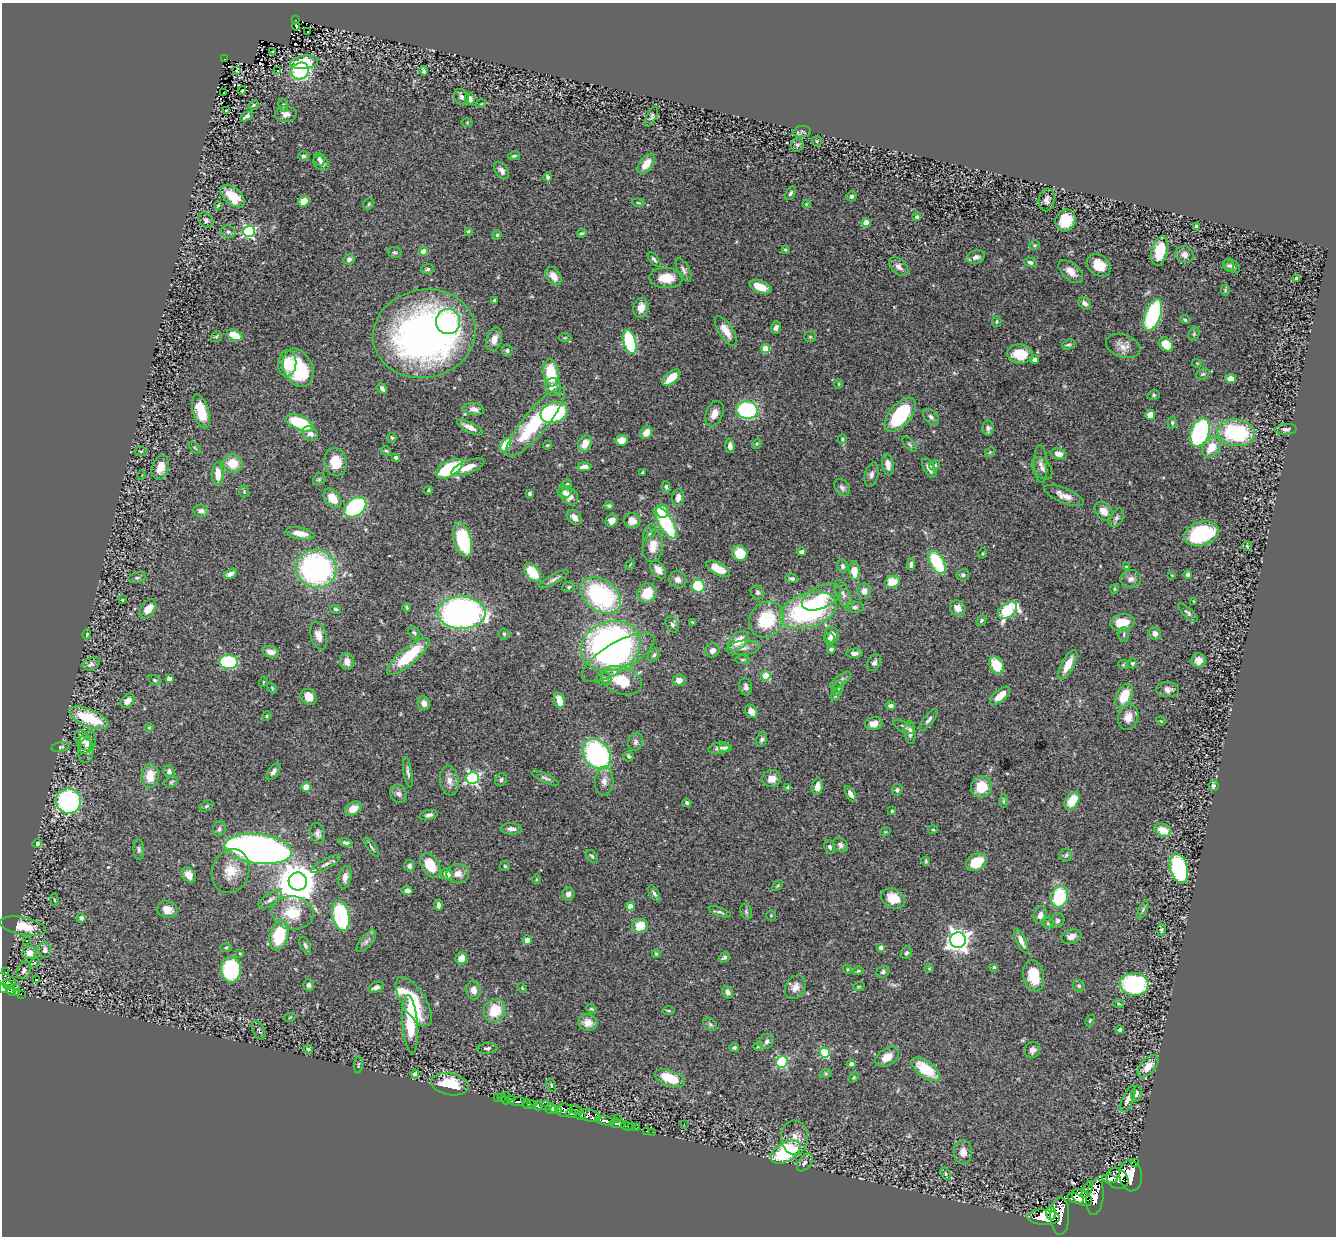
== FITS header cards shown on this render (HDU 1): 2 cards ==
NAXIS1  =                 1334
NAXIS2  =                 1234

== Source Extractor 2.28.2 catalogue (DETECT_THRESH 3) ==
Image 1334 x 1234 px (HDU 1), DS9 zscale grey, 1 PNG px = 1 image px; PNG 1338 x 1238 px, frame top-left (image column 1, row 1234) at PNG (2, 3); each listed source drawn as its Kron ellipse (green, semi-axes under 4 px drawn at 4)
Background 1.91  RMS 0.052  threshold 0.155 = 3 sigma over >= 5 px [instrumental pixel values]
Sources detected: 509; of the 509, the 500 brightest by FLUX_AUTO listed and drawn (9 fainter detections omitted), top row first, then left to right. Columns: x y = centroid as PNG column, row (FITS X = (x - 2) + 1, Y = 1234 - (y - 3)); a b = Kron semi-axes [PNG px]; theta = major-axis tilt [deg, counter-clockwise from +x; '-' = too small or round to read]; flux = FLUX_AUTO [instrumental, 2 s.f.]
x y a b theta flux
295 20 2 2 - 3.4
296 26 4 2 - 3
307 31 3 3 - 13
272 51 3 2 - 5.9
224 59 3 2 - 17
304 62 14 6 7 140
237 70 3 2 - 13
277 70 3 3 - 39
300 71 9 8 - 350
424 71 5 4 - 9.6
242 90 4 3 - 110
223 93 3 2 - 2.7
461 97 8 7 - 11
470 99 6 5 - 17
481 104 5 3 - 2.8
253 105 5 3 - 4.1
283 105 7 4 -73 6.7
226 110 3 2 - 3.1
286 114 11 8 -1 23
246 116 7 3 31 12
652 116 11 5 64 7.8
467 122 6 4 1 3.4
802 132 9 6 6 9.3
817 141 5 4 - 4.4
797 145 7 6 - 8.3
303 156 5 5 - 7.6
514 156 6 4 10 6.2
320 160 6 5 - 11
321 163 8 6 -40 15
646 164 11 6 53 40
502 171 10 6 -54 15
547 177 4 3 - 6.6
790 193 7 4 63 7.3
233 196 14 8 -41 100
851 196 5 5 - 7
1047 200 11 8 79 18
304 201 6 5 - 46
638 203 6 4 -7 4.5
369 204 6 5 - 4.9
806 204 4 3 - 3
218 205 3 3 - 4.2
917 217 4 4 - 7.9
206 220 8 6 -44 10
1066 220 11 10 - 94
866 223 4 4 - 65
1196 227 4 3 - 11
249 231 6 6 - 550
468 231 4 3 - 4.7
228 232 7 6 - 9.5
582 233 5 3 - 5.2
497 235 4 4 - 4.9
1035 245 5 5 - 4.7
785 250 4 4 - 4.6
423 251 4 4 - 52
1160 251 15 8 77 89
395 252 7 5 -15 6.4
1184 255 9 8 - 19
976 257 9 6 15 15
349 259 6 5 - 7.9
654 259 8 4 -50 7
1030 262 6 4 -17 8.5
1099 265 13 10 -38 58
1229 266 6 5 - 6.3
1232 266 9 5 -37 9.7
899 267 11 7 -44 21
427 269 7 4 12 6.4
684 270 13 5 -62 12
1071 272 15 8 -42 39
553 276 10 6 -53 37
666 278 17 10 -2 68
1296 279 4 3 - 15
760 287 11 6 -22 55
1225 290 5 4 - 3.7
494 300 3 3 - 6.2
1085 303 7 5 -43 12
641 308 10 7 77 33
1153 315 17 8 70 440
1185 320 5 4 - 5.2
448 322 12 12 - 240
997 322 5 4 - 4.5
776 327 6 4 71 12
726 331 17 7 -57 43
424 334 51 44 12 1600
1194 334 7 5 69 6.1
235 335 8 5 -27 83
216 336 6 4 52 5
810 337 6 5 - 4.7
565 338 6 4 1 4.7
494 339 12 7 73 26
630 342 12 6 -76 340
1166 344 8 6 -42 68
1068 345 7 5 19 7
1123 346 18 11 -19 31
765 349 4 4 - 110
507 351 6 5 - 6.7
1020 354 13 9 -8 94
1035 359 4 3 - 11
1197 363 5 3 - 2.8
287 364 13 9 85 64
298 368 20 14 -66 200
551 373 13 7 -83 130
1203 374 7 5 20 5.5
671 378 11 5 39 68
1231 378 5 4 - 26
838 384 5 3 - 3
553 387 9 8 - 33
382 389 5 3 - 11
1154 395 6 5 - 5.6
474 409 10 6 -7 20
747 410 10 8 -3 320
201 411 17 8 -73 72
554 413 14 10 18 350
714 414 13 8 66 29
900 415 20 10 49 270
1150 415 5 5 - 41
931 417 10 6 -46 11
535 422 43 12 50 290
300 423 15 7 -23 220
1172 423 6 4 -84 6.6
470 427 14 5 -26 25
988 428 7 5 -88 10
1286 429 11 5 2 13
1200 432 15 9 70 590
646 433 7 5 56 28
1236 433 19 13 -8 310
310 434 8 6 -37 21
392 438 5 4 - 4.6
842 439 5 4 - 4.6
622 440 6 5 - 36
585 443 8 6 62 48
757 444 6 4 58 4.4
910 444 9 5 -48 6.7
506 445 7 5 62 110
547 445 4 3 - 3.3
730 446 7 4 -85 16
1211 447 11 8 49 63
195 448 7 3 -45 4.5
141 451 6 3 -8 3.5
386 451 5 4 - 4.4
990 452 5 4 - 4.3
1059 454 8 5 -17 26
396 457 3 3 - 11
336 462 14 11 -76 74
232 464 10 9 - 63
1041 464 19 6 -88 19
888 465 11 5 -82 25
935 465 6 5 - 5.7
468 467 17 6 21 49
584 467 7 4 2 28
160 468 12 8 71 46
929 468 11 5 -62 23
1042 468 13 8 -50 16
449 469 15 7 29 260
642 472 3 2 - 3.7
218 474 11 6 -88 45
141 475 4 3 - 2.7
871 475 12 6 77 15
319 479 7 5 45 5.4
567 484 5 4 - 6.9
666 487 6 4 -76 7.1
842 488 9 6 -54 12
428 490 4 3 - 3.8
244 491 6 4 -89 3.9
564 492 7 6 - 15
530 494 4 3 - 7
570 496 9 7 -42 29
1064 496 21 7 -22 32
678 497 8 6 83 22
333 498 11 7 -52 63
609 506 5 4 - 6.9
355 507 12 8 37 350
201 511 8 6 -13 16
662 511 6 6 - 87
1104 511 10 7 -47 31
574 517 8 6 -43 20
1116 518 10 6 58 11
612 521 7 5 48 17
632 521 8 7 - 31
666 523 18 7 -58 280
649 532 9 5 63 9.2
300 534 14 5 -10 38
1201 534 18 11 16 330
463 540 17 8 -74 280
653 546 16 10 82 42
1247 546 5 4 - 4.6
802 552 4 4 - 11
740 553 8 7 - 74
983 553 5 3 - 3.4
937 562 13 7 -60 210
630 565 6 3 56 3.7
911 565 6 4 85 10
843 566 6 5 - 8
1126 567 3 3 - 3.4
316 569 20 19 - 750
718 569 13 6 -28 53
658 570 10 6 -52 26
854 571 9 5 -86 59
533 573 10 7 -51 83
230 574 7 4 29 15
1188 574 4 4 - 6.5
963 575 6 6 - 8.4
1172 575 4 4 - 2.8
137 578 9 5 14 7.5
792 578 6 4 -7 7.8
554 579 17 4 29 14
1131 579 10 9 - 18
678 580 9 8 - 19
892 582 7 6 - 57
698 586 6 6 - 190
569 587 6 5 - 6.2
1114 589 4 4 - 3.8
864 591 7 7 - 19
757 592 7 6 - 8
647 593 10 9 - 79
843 594 15 6 -66 16
600 595 23 15 -36 490
821 597 21 11 27 74
122 600 3 2 - 3.2
1194 601 4 3 - 3.5
407 607 4 3 - 5.4
855 607 9 5 -4 9.8
958 608 8 7 - 31
148 609 10 7 55 45
335 609 5 4 - 5
808 610 29 17 18 580
1007 610 11 7 39 300
461 613 24 16 0 1200
1188 613 12 4 -44 9.3
767 619 19 16 53 180
981 621 5 4 - 6.6
693 622 3 2 - 2.9
1122 622 12 8 9 72
672 624 8 6 -61 9.8
414 632 7 5 -41 7.2
1155 633 6 6 - 18
87 634 5 3 - 5.8
504 634 5 5 - 5.4
1124 634 7 5 89 7.4
832 635 8 7 - 21
318 636 14 8 -73 33
830 639 6 5 - 13
738 641 12 8 38 64
611 646 30 24 21 1400
743 648 16 7 6 25
831 649 4 4 - 10
712 650 7 6 - 16
271 652 9 5 -14 19
854 653 8 5 4 12
654 655 7 5 52 8.5
408 656 27 8 40 190
618 657 41 14 31 290
742 660 7 3 0 4.6
1199 660 7 7 - 31
229 662 9 7 -5 300
347 662 8 7 - 21
874 663 9 6 60 13
1132 663 5 4 - 4.9
91 664 9 6 22 13
996 665 9 6 -58 93
1068 665 16 6 62 52
1123 665 5 4 - 3.8
766 676 5 4 - 130
169 678 4 4 - 20
604 679 8 6 1 12
154 680 6 4 -28 6.2
622 680 21 13 -19 110
679 680 6 6 - 24
840 680 12 5 39 12
263 682 5 3 - 3.5
746 687 9 6 -78 13
272 688 6 4 -48 4.1
838 689 8 5 64 7.4
1168 689 11 7 -3 21
835 695 5 4 - 5.9
1000 696 12 5 41 44
1124 696 13 7 64 98
309 697 8 7 - 39
559 700 8 5 -73 47
127 701 8 6 49 26
424 703 7 6 - 20
890 706 5 4 - 9.3
751 711 7 5 -55 30
267 716 5 4 - 4.4
1128 717 13 10 73 36
89 718 21 8 -22 150
929 720 13 5 52 12
1161 721 5 3 - 2.8
874 724 9 6 7 29
904 727 11 5 -28 10
149 728 4 4 - 3.7
910 732 12 5 -84 17
762 739 7 5 65 8.3
83 740 11 6 -60 19
87 742 12 8 64 23
636 742 9 7 69 12
61 747 9 4 12 7.2
719 748 10 5 9 13
725 748 6 4 3 11
86 750 12 8 87 22
597 754 16 12 -54 580
629 756 5 5 - 7.1
169 771 6 5 - 12
273 772 10 5 54 13
408 772 15 3 -81 12
150 776 12 8 82 62
473 778 6 6 - 620
546 778 15 4 -26 10
772 778 9 8 - 31
501 780 6 6 - 8
449 781 15 9 -81 28
604 781 15 9 86 28
171 782 7 5 27 7
1214 786 5 5 - 9.7
306 787 4 4 - 34
788 787 3 3 - 5.6
817 787 8 5 80 35
981 787 11 10 - 78
897 790 6 5 - 8.1
398 794 9 8 - 16
850 794 8 4 -60 16
68 801 12 12 - 550
1003 801 6 4 -90 5
1072 801 9 6 57 81
687 803 4 4 - 6.7
206 806 7 5 27 5.9
353 808 9 6 30 37
892 811 3 3 - 3.8
429 815 9 5 14 12
219 829 8 6 66 8.7
511 829 11 5 -3 17
933 830 5 3 - 3.4
1163 830 8 6 -20 65
885 832 5 3 - 3
318 833 11 7 -78 14
37 843 5 4 - 7.7
346 843 7 4 -11 8.3
840 845 8 6 -42 11
371 847 11 3 -57 7.2
830 847 7 5 -67 8.2
258 849 34 14 -7 2100
139 850 10 5 -86 9.3
1066 855 6 6 - 7.6
592 856 7 5 -53 6.4
926 861 4 4 - 3.9
976 862 11 8 31 100
326 864 16 5 28 16
430 865 13 8 -58 94
409 866 6 5 - 9.4
505 866 5 5 - 5.1
1179 868 15 8 -75 450
231 871 22 18 71 79
447 874 6 5 - 32
458 874 11 9 0 29
189 875 8 6 -54 29
345 877 11 6 79 20
536 879 5 3 - 3.5
298 881 9 9 - 9900
778 886 6 4 45 4.1
407 891 5 4 - 16
654 893 8 4 -60 10
568 894 6 6 - 15
1059 897 11 8 73 210
893 898 12 9 -25 60
270 899 13 6 33 15
54 900 6 3 -80 3.7
439 905 5 4 - 12
630 906 4 4 - 40
167 909 10 8 -13 32
1143 910 10 4 67 7.2
720 912 12 3 -19 7.7
746 912 8 5 -71 8.1
293 913 21 16 -9 110
771 915 5 4 - 4.2
1040 915 9 6 74 18
341 916 15 8 -79 370
81 918 4 4 - 12
1057 920 7 6 - 9
1048 923 6 5 - 6.9
23 926 23 9 -11 91
640 926 7 7 - 78
1161 930 6 4 84 6.9
279 936 15 9 75 200
1071 936 10 7 19 21
27 940 4 3 - 6.5
527 940 5 5 - 16
958 940 8 7 - 2400
366 941 13 6 49 15
1021 941 14 4 -65 21
305 945 9 5 -65 8.4
226 947 5 3 - 3.9
881 947 4 4 - 27
45 950 8 6 -86 15
29 953 7 6 - 32
906 953 7 5 59 8.8
240 954 4 3 - 3.7
656 954 4 3 - 4
724 957 6 4 38 6.7
461 958 6 5 - 42
34 963 5 4 - 5.5
994 967 4 3 - 4.7
847 969 4 4 - 3.6
929 969 5 3 - 2.9
24 970 9 6 63 14
231 970 12 10 -89 310
858 971 5 3 - 5
5 972 2 2 - 4.5
883 972 6 5 - 7.8
1034 976 16 10 -77 86
6 980 11 5 -26 110
36 980 4 3 - 13
1134 984 14 11 -3 390
7 985 5 4 - 110
309 985 5 5 - 10
859 986 6 3 19 3.9
1079 986 6 5 - 8.1
376 987 8 5 19 15
795 987 12 9 57 25
3 988 4 4 - 190
17 988 3 2 - 7.4
522 988 5 3 - 3.2
474 990 9 7 -81 25
12 991 5 4 - 120
17 992 4 3 - 27
728 992 6 5 - 14
21 994 3 2 - 5.7
414 1002 28 12 -57 250
1119 1004 5 3 - 3.6
591 1009 5 3 - 4.2
495 1010 12 10 59 94
669 1011 6 3 -1 4.4
290 1017 6 3 20 3.2
1090 1020 6 3 64 4
588 1023 9 8 - 39
410 1024 29 7 -86 150
710 1024 8 6 -42 8
1120 1029 4 3 - 10
258 1030 10 6 -64 7.4
767 1041 7 6 - 13
758 1047 4 3 - 2.9
487 1048 10 5 7 9.3
734 1048 5 4 - 7.2
308 1049 5 4 - 6.3
1032 1050 8 7 - 15
825 1053 5 5 - 210
887 1057 13 8 32 36
782 1062 6 5 - 300
851 1064 4 4 - 11
358 1065 9 3 85 4.5
1148 1066 13 7 49 43
926 1069 17 7 -36 120
826 1073 6 4 18 6.3
415 1074 4 4 - 17
854 1077 6 3 46 4.3
670 1078 15 7 -20 100
450 1084 19 11 -11 140
551 1085 7 4 -72 5.6
1136 1094 8 5 77 9.1
497 1098 3 2 - 27
501 1098 4 3 - 47
506 1098 6 3 -89 17
510 1099 3 2 - 180
1128 1099 14 5 66 18
518 1101 7 3 2 50
527 1104 5 3 - 260
532 1105 5 3 - 280
538 1105 5 4 - 650
546 1105 5 3 - 88
551 1108 6 5 - 1000
555 1109 3 3 - 390
564 1110 7 6 - 510
577 1110 6 2 -33 40
559 1111 3 2 - 67
571 1114 5 3 - 47
589 1115 11 6 -17 74
581 1116 5 3 - 240
618 1119 2 2 - 13
605 1121 9 4 -11 1000
617 1124 8 3 -5 390
684 1124 3 2 - 3.3
627 1126 6 3 -20 42
631 1127 4 3 - 9.3
636 1128 3 2 - 9.8
647 1131 3 2 - 32
653 1132 2 2 - 9.7
795 1137 17 13 -89 43
786 1152 16 9 31 310
963 1152 12 9 -89 26
805 1162 10 6 52 13
1135 1162 2 2 - 760
946 1174 7 4 -60 5
1131 1176 16 11 -83 4700
1110 1179 8 4 -6 960
1117 1179 11 10 - 1900
1087 1189 9 4 64 420
1095 1197 18 8 83 3100
1076 1198 8 5 -18 820
1082 1198 11 7 -33 1400
1051 1213 7 5 87 1100
1060 1216 19 9 89 4200
1043 1217 16 7 -3 3400
At the frame edge (FLAGS 8, measured only in part): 1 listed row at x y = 3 988
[9 fainter detections neither listed nor drawn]